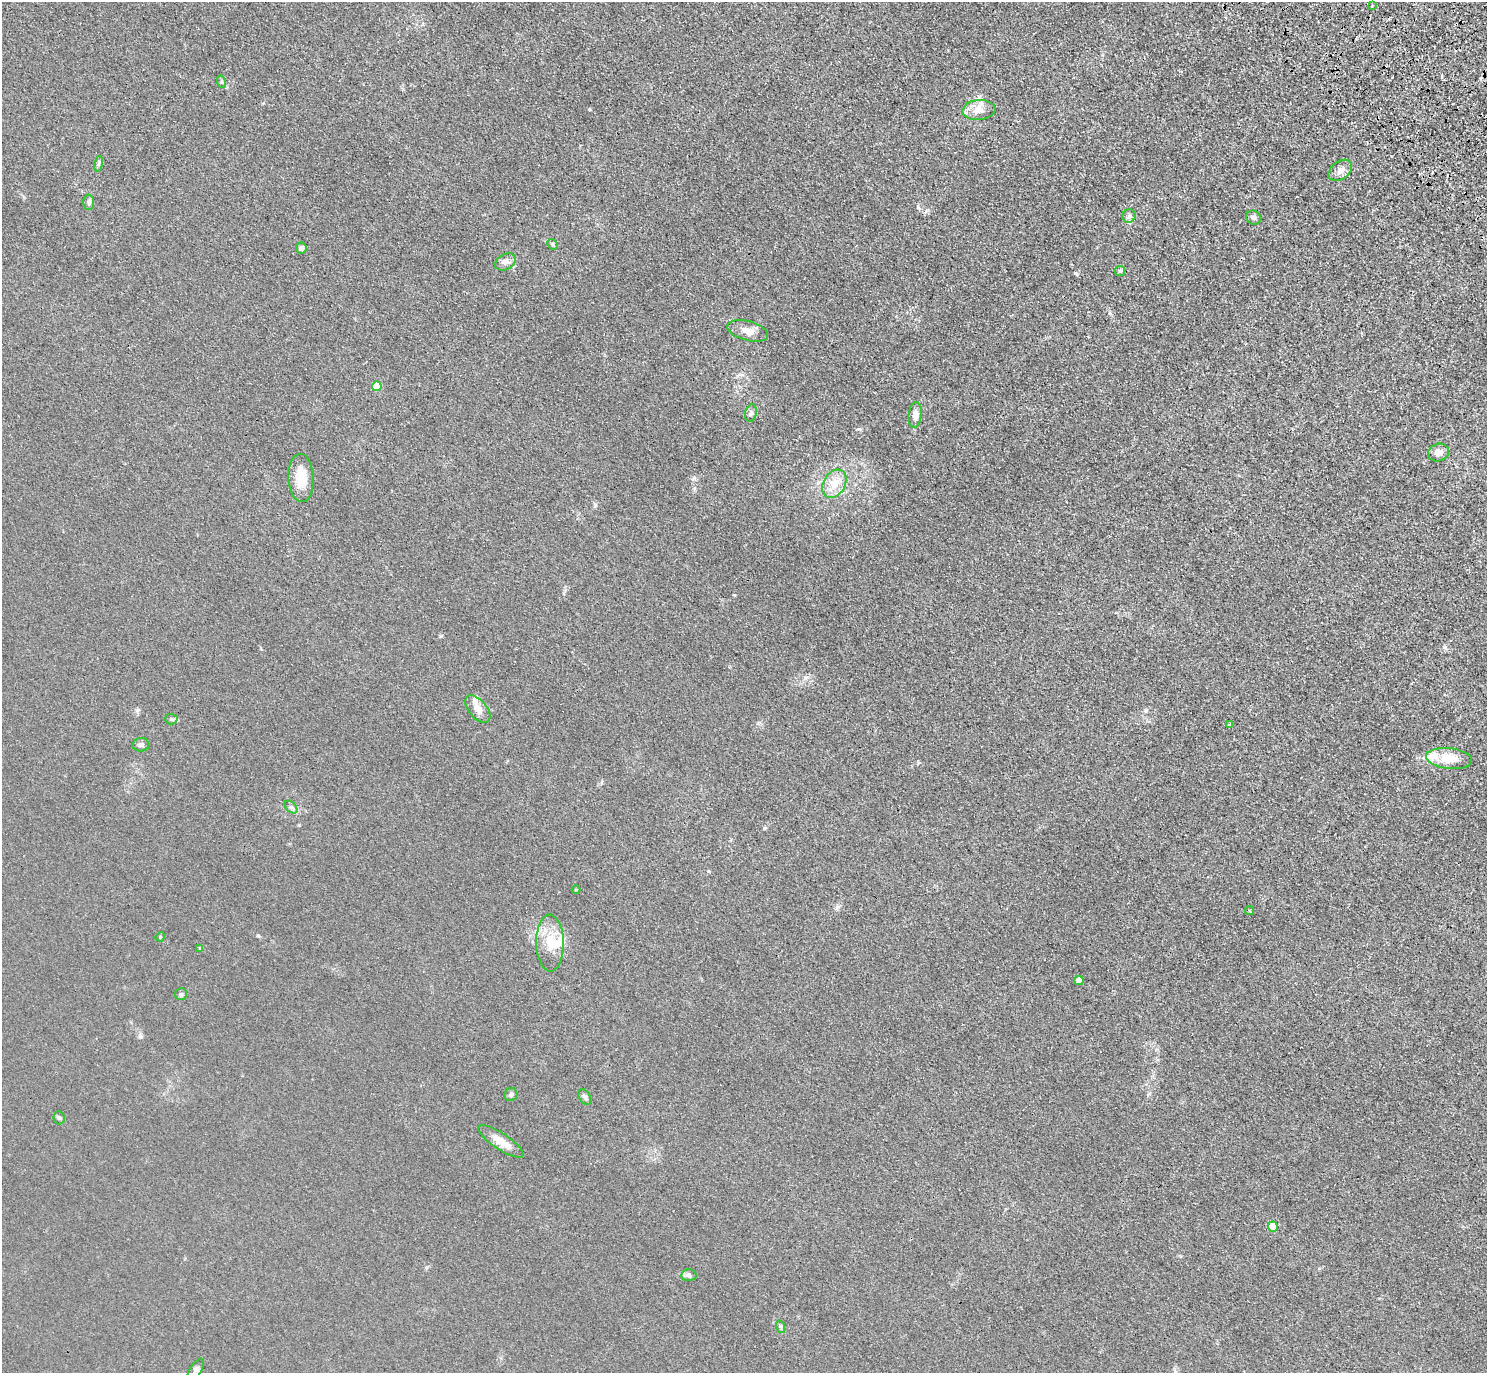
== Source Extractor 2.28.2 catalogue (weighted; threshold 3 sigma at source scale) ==
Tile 10 of 4 x 4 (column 2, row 3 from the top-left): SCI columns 1576-3060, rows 1759-3129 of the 6120 x 6120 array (HDU 1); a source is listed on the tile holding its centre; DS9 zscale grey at full resolution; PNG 1489 x 1375 px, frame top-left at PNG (2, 2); each listed source drawn as its Kron ellipse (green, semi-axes under 4 px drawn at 4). Shown black and unused: <1% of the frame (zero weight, under 3 of 4 exposures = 6% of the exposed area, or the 3 px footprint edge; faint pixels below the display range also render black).
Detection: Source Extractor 2.28.2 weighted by HDU 2 'WHT'; one run over the whole footprint, this tile lists its part. Background 0.0132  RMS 0.0053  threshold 0.024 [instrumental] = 3 sigma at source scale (4.5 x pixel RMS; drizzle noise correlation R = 1.50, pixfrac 1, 0.05/0.05 arcsec/px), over >= 5 px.
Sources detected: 48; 2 cosmic-ray / hot-pixel residue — neither listed nor drawn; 6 inside a brighter listed object's ellipse — not listed separately; the other 40 listed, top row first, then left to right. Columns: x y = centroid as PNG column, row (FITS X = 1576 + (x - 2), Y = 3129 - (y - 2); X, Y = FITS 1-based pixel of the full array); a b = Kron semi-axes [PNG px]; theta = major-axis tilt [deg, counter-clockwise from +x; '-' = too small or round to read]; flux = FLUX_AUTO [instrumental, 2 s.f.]
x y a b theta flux
1372 5 3 3 - 0.63
222 82 6 4 -70 0.84
979 110 16 10 4 6
99 164 8 4 81 0.95
1340 170 13 9 37 3.4
89 202 7 5 -87 1.7
1129 216 7 6 - 1.5
1254 218 7 7 - 1.5
552 244 6 4 -44 0.81
301 248 5 5 - 1.8
505 262 11 7 28 2.6
1120 271 5 5 - 0.96
748 331 21 9 -15 5.2
377 386 5 5 - 12
751 413 9 5 79 1.4
915 415 13 6 85 3.5
1438 452 10 8 19 3.3
301 478 24 12 -87 10
834 484 15 11 60 8.4
478 709 16 9 -50 4.5
171 719 6 5 - 0.9
1229 725 3 3 - 0.82
141 745 8 6 4 1.8
1449 759 23 10 -6 11
291 807 7 4 -44 1.2
576 889 4 3 - 0.38
1249 911 4 3 - 0.6
160 937 5 4 - 0.51
550 943 28 14 -89 12
200 948 4 3 - 0.46
1079 981 4 4 - 5.1
181 994 6 6 - 0.99
511 1095 7 6 - 1.2
585 1097 8 5 -57 1.4
59 1118 6 5 - 1.1
501 1141 26 8 -34 6.1
1273 1227 5 5 - 13
689 1275 7 6 - 1.3
781 1327 6 4 -72 0.84
196 1369 12 5 58 1.7
Unlisted compact peaks at least as high as the median listed source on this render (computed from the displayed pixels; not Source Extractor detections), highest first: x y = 764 828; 589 109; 859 429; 595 505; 1076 273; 441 636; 258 936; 708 871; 1110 313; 140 1036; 1445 647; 137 710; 837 907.